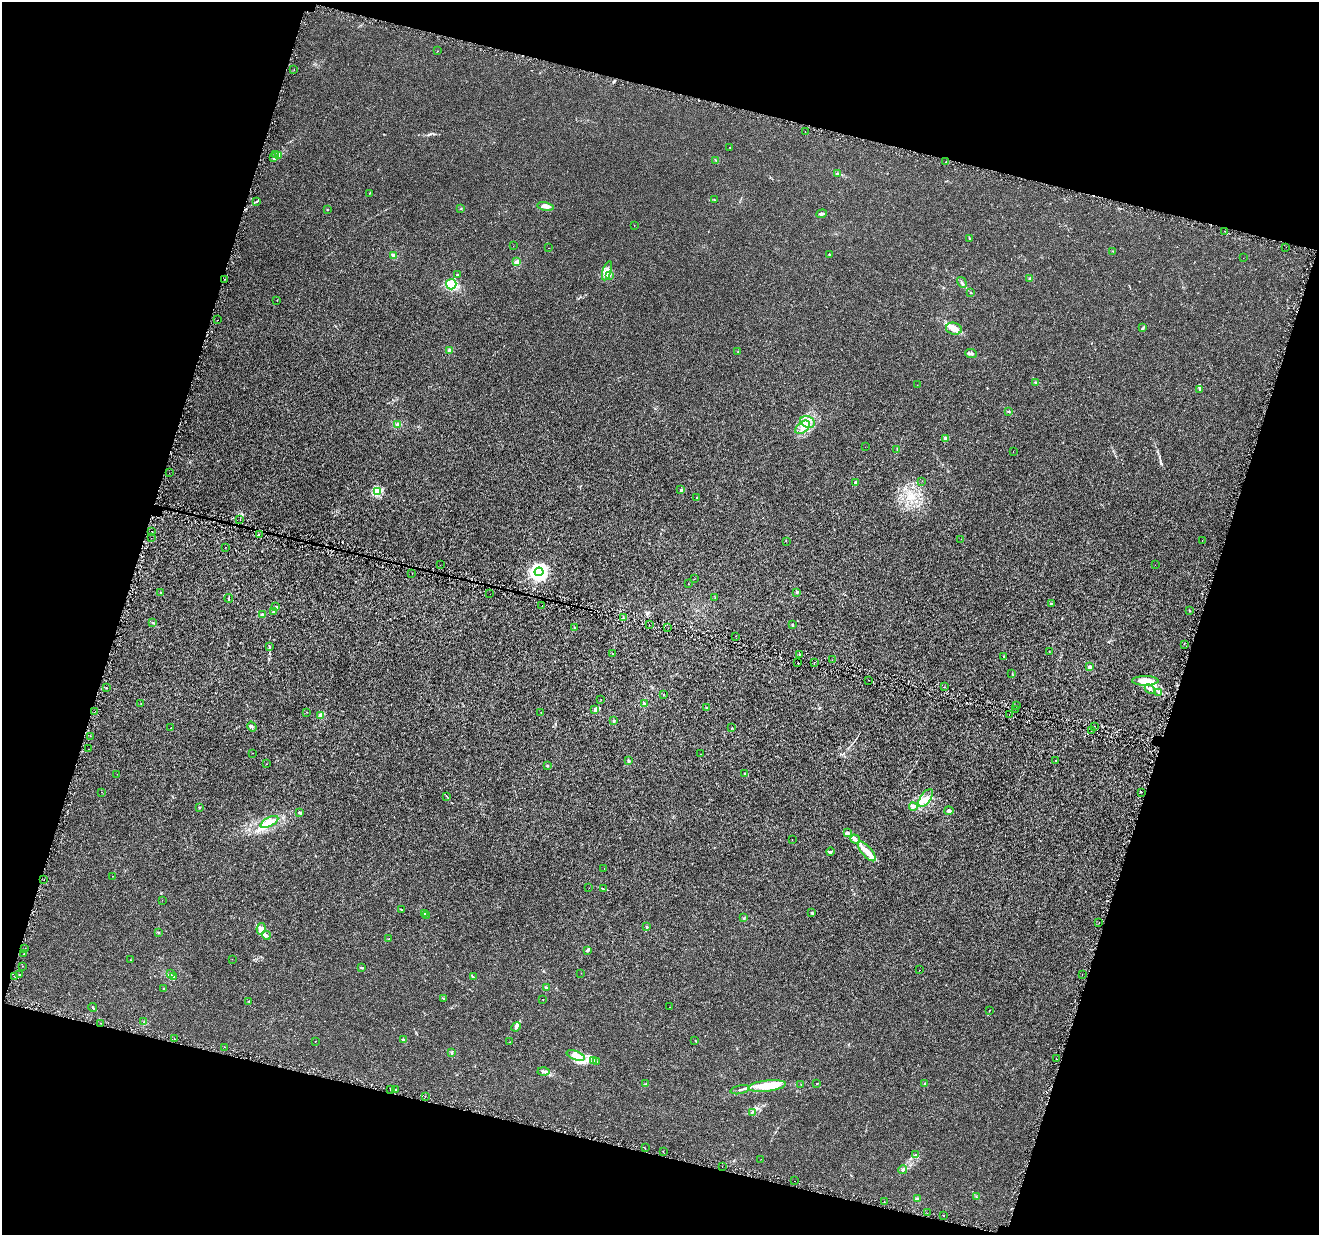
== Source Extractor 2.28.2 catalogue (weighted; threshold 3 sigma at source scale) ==
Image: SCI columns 12-5279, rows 294-5222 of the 5282 x 5454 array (HDU 1 of 3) = the unmasked area's bounding box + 8 px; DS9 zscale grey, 4 x 4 block average (1 PNG px = mean of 4 x 4 image px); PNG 1321 x 1237 px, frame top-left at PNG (2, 2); each listed source drawn as its Kron ellipse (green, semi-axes under 4 px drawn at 4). Shown black and unused: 34% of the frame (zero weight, under 4 of 8 exposures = <1% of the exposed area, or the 3 px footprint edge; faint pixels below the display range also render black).
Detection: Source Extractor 2.28.2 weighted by HDU 2 'WHT'. Background 3.03e-04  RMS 8.1e-04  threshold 0.00332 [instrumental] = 3 sigma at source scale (4.09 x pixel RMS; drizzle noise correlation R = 1.36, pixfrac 0.8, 0.0396/0.0396 arcsec/px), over >= 5 px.
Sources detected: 282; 3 inside a brighter object's white glare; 10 cosmic-ray / hot-pixel residue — neither listed nor drawn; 9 coinciding with a brighter row at this scale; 31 inside a brighter listed object's ellipse — not listed separately; the other 229 listed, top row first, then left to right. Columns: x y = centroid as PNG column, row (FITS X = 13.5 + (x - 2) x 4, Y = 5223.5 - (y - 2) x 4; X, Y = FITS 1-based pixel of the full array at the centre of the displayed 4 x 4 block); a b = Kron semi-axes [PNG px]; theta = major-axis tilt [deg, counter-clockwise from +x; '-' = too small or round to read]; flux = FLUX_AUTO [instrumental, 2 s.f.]
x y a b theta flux
438 51 2 2 - 0.065
294 69 2 2 - 0.27
805 131 2 2 - 0.12
730 147 2 2 - 0.21
275 155 3 2 - 0.39
278 156 4 2 - 0.63
274 158 4 3 - 0.84
716 160 2 2 - 0.22
946 162 2 2 - 0.18
838 174 4 2 - 0.65
370 193 2 2 - 0.12
714 200 2 2 - 0.11
257 201 4 2 - 0.43
546 206 8 2 -12 3.2
461 209 2 2 - 0.17
327 210 2 2 - 0.15
822 214 5 2 - 1
634 225 2 2 - 0.093
1225 231 2 2 - 0.11
969 238 2 2 - 0.27
513 246 2 2 - 0.053
1286 247 2 2 - 0.079
548 248 2 2 - 0.17
1113 251 2 2 - 0.092
393 255 3 2 - 0.49
829 255 2 2 - 0.24
1243 258 2 2 - 0.051
517 262 3 3 - 0.67
607 271 10 3 72 1.9
458 274 2 2 - 0.15
610 275 2 2 - 0.37
225 279 2 2 - 0.11
1030 279 2 2 - 0.22
962 282 6 2 -59 0.55
451 284 5 5 - 11
971 292 2 2 - 0.15
277 300 2 2 - 0.084
218 320 2 2 - 0.19
1143 328 4 2 - 0.46
954 329 8 6 -14 2.6
449 350 3 3 - 0.87
738 352 2 2 - 0.1
971 354 6 3 -6 0.81
1035 383 2 2 - 0.2
917 385 2 2 - 0.071
1200 389 4 2 - 1.8
1009 412 2 2 - 0.36
807 422 7 5 -24 2.9
398 425 4 3 - 1.1
803 427 8 5 42 2.9
945 438 2 2 - 3.5
865 447 2 2 - 0.041
897 449 2 2 - 0.13
1013 452 2 2 - 0.13
169 473 2 2 - 0.075
922 481 2 2 - 0.16
856 483 2 2 - 1.2
681 490 3 2 - 0.5
378 491 2 2 - 22
697 498 2 2 - 0.24
240 520 2 2 - 0.17
152 531 2 2 - 0.19
259 535 2 2 - 0.34
151 538 2 2 - 0.32
961 539 2 2 - 0.075
1202 540 2 2 - 0.11
786 541 2 2 - 0.1
226 547 2 2 - 0.067
440 565 2 2 - 0.078
1155 565 2 2 - 0.066
539 572 4 4 - 200
412 573 2 2 - 0.12
694 579 2 2 - 0.066
688 584 2 2 - 0.11
161 592 2 2 - 0.2
797 592 2 2 - 0.48
490 594 2 2 - 0.059
715 598 2 2 - 0.088
229 599 4 2 - 0.44
1051 603 2 2 - 0.24
542 606 2 2 - 0.17
276 607 4 3 - 0.77
1189 610 3 2 - 0.27
274 611 4 3 - 0.71
262 615 2 2 - 4.4
623 618 2 2 - 0.29
153 623 2 2 - 0.22
649 624 2 2 - 0.12
792 625 2 2 - 0.43
575 628 2 2 - 0.12
668 628 2 2 - 0.086
735 636 2 2 - 0.11
1184 644 2 2 - 0.091
269 647 3 2 - 0.32
1049 652 2 2 - 0.094
613 654 2 2 - 0.13
799 655 2 2 - 0.24
1004 657 3 2 - 0.28
832 660 2 2 - 0.097
798 663 2 2 - 0.4
814 663 2 2 - 0.078
1089 667 3 3 - 1
1012 674 2 2 - 0.14
869 680 2 2 - 0.094
1145 681 13 4 0 6
945 687 2 2 - 0.59
107 688 2 2 - 0.55
1150 689 5 2 - 0.82
1159 693 4 2 - 0.56
663 694 2 2 - 0.12
601 699 2 2 - 0.098
141 703 2 2 - 0.097
644 704 3 2 - 0.54
1017 705 2 2 - 0.1
706 707 2 2 - 0.44
595 709 3 3 - 0.7
1015 709 2 2 - 0.078
95 712 2 2 - 0.23
306 712 2 2 - 0.077
541 712 2 2 - 0.19
320 715 2 2 - 9.4
1009 715 2 2 - 0.077
614 721 2 2 - 0.45
252 726 5 2 - 0.57
1095 726 2 2 - 0.19
171 728 2 2 - 0.072
732 728 2 2 - 0.12
1091 731 2 2 - 0.11
90 736 2 2 - 0.14
88 749 2 2 - 0.14
252 753 2 2 - 0.12
701 754 2 2 - 0.076
1056 760 2 2 - 0.082
629 761 2 2 - 0.5
266 764 2 2 - 0.062
547 765 2 2 - 0.33
745 773 2 2 - 0.28
117 774 2 2 - 0.099
102 792 2 2 - 0.067
1141 792 2 2 - 0.25
447 796 2 2 - 0.12
926 798 10 5 54 3.8
199 807 2 2 - 0.31
913 807 4 3 - 0.92
949 811 5 3 - 0.99
299 812 3 2 - 0.53
269 822 10 4 28 3.2
848 833 2 2 - 0.4
792 839 2 2 - 0.096
855 839 5 3 - 1.6
830 851 4 2 - 0.49
867 851 12 5 -49 4.4
604 869 2 2 - 0.091
112 876 2 2 - 0.1
44 880 2 2 - 0.13
589 888 2 2 - 0.054
603 889 2 2 - 0.21
162 900 2 2 - 0.056
401 909 3 2 - 0.23
812 913 3 2 - 0.35
424 914 2 2 - 0.45
426 915 2 2 - 0.32
744 918 2 2 - 0.22
1099 923 2 2 - 0.13
647 927 2 2 - 0.49
261 929 6 4 80 2.1
159 933 2 2 - 0.43
266 935 4 2 - 0.79
388 939 2 2 - 0.2
25 949 2 2 - 0.12
587 950 3 3 - 0.52
24 953 2 2 - 0.27
232 959 2 2 - 0.084
131 960 2 2 - 0.083
22 966 2 2 - 0.074
362 967 3 2 - 0.25
919 970 2 2 - 0.17
581 973 2 2 - 0.087
170 974 2 2 - 0.11
19 975 2 2 - 0.4
1082 975 2 2 - 0.57
14 976 2 2 - 0.11
173 976 3 2 - 0.31
473 977 3 2 - 0.54
164 988 3 2 - 0.21
546 988 2 2 - 0.35
443 998 2 2 - 0.19
543 1000 2 2 - 0.09
248 1001 3 2 - 0.22
93 1007 4 2 - 0.41
670 1007 2 2 - 0.084
990 1010 2 2 - 0.15
144 1022 2 2 - 0.21
101 1023 2 2 - 0.17
516 1027 5 4 - 0.93
175 1039 2 2 - 0.13
403 1039 4 2 - 0.45
315 1041 2 2 - 0.079
695 1041 2 2 - 0.15
510 1042 2 2 - 0.12
224 1047 2 2 - 0.7
452 1053 2 2 - 0.27
576 1055 10 4 -21 4
1056 1059 2 2 - 0.15
593 1060 3 2 - 0.35
597 1062 3 2 - 0.35
544 1071 6 3 0 1.3
925 1083 2 2 - 0.17
646 1084 2 2 - 0.28
801 1084 2 2 - 0.15
817 1084 2 2 - 0.16
767 1086 19 5 7 14
395 1089 2 2 - 0.22
391 1090 2 2 - 0.19
740 1090 9 2 13 0.95
425 1096 2 2 - 0.13
752 1112 2 2 - 0.27
645 1148 2 2 - 0.21
663 1152 2 2 - 0.11
915 1155 4 2 - 0.57
761 1159 2 2 - 0.1
722 1167 2 2 - 0.28
903 1170 4 2 - 0.6
795 1181 2 2 - 0.098
976 1197 2 2 - 0.17
917 1199 2 2 - 0.28
884 1202 2 2 - 0.19
927 1213 2 2 - 0.05
944 1215 2 2 - 0.74
Diffuse or blended objects may show on this block-average render without a row.